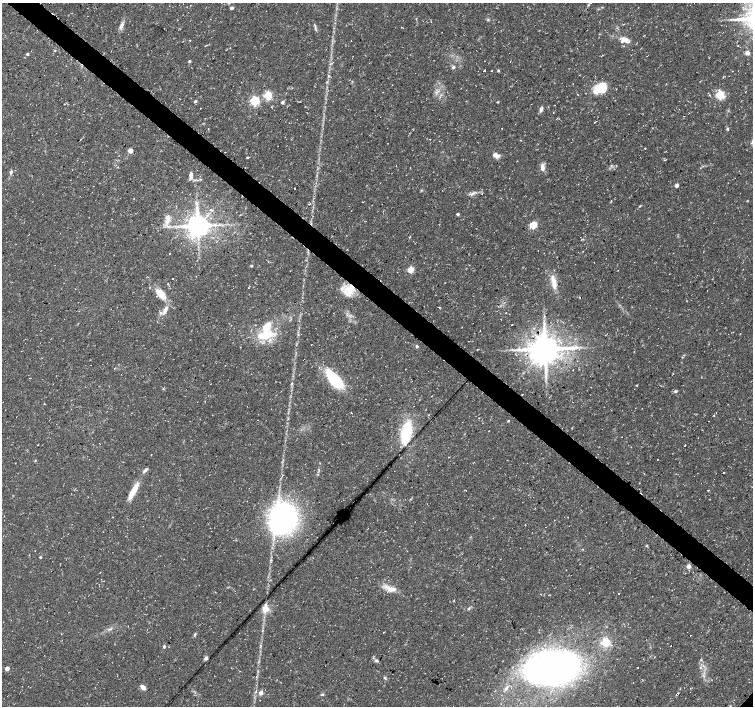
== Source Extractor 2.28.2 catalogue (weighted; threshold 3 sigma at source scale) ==
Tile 11 of 4 x 4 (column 3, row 3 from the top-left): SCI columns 3005-4506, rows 1577-2983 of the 6017 x 6032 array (HDU 1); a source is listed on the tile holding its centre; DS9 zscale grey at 2 x 2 block average (1 PNG px = mean of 2 x 2 image px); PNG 755 x 708 px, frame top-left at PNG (2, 3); no overlay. Shown black and unused: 4% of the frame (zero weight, under 3 of 4 exposures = <1% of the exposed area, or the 3 px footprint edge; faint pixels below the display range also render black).
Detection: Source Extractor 2.28.2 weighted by HDU 2 'WHT'; one run over the whole footprint, this tile lists its part. Background 0.0319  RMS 0.0029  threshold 0.013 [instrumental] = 3 sigma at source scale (4.5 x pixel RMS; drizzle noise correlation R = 1.50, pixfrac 1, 0.0396/0.0396 arcsec/px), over >= 5 px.
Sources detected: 136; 3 inside a brighter object's white glare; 7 cosmic-ray / hot-pixel residue — not listed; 4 inside a brighter listed object's ellipse — not listed separately; the other 122 listed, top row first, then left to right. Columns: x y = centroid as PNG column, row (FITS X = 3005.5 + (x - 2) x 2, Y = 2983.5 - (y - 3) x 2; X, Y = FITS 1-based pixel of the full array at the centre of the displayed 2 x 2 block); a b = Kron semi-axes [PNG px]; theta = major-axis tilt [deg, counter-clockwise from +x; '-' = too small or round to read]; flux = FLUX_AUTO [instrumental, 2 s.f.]
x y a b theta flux
588 5 4 2 - 0.66
232 8 3 3 - 1.7
731 19 5 2 - 0.77
488 20 5 3 - 0.78
122 25 8 5 49 2.4
316 29 6 2 -67 1
190 40 2 2 - 0.29
625 40 10 6 -15 6.3
207 45 4 2 - 0.52
55 51 3 2 - 0.39
747 53 3 2 - 7.7
27 54 4 3 - 0.77
189 61 3 3 - 0.97
453 67 5 4 - 1.2
484 70 2 2 - 2.9
492 70 2 2 - 0.3
498 70 3 3 - 0.68
352 81 2 2 - 0.38
326 82 3 2 - 0.53
601 88 14 10 13 20
437 92 4 2 - 0.82
578 94 3 2 - 0.3
268 95 3 3 - 45
709 95 3 2 - 0.36
720 95 3 3 - 57
195 101 4 3 - 0.82
254 101 3 3 - 70
282 102 4 3 - 1.5
498 102 3 2 - 0.45
64 104 2 2 - 0.41
201 108 2 2 - 1.6
541 109 7 4 70 2.1
208 128 2 2 - 1.3
727 129 4 3 - 0.78
430 139 2 2 - 0.24
645 148 2 2 - 0.87
130 151 5 4 - 3
495 154 7 6 - 2.9
247 157 3 2 - 0.62
542 167 8 4 -84 3.5
11 172 7 4 80 1.6
191 175 9 4 89 3.1
380 183 2 2 - 0.25
676 185 3 3 - 3.6
294 189 2 2 - 2
473 193 6 3 25 1.6
747 201 2 2 - 0.35
362 202 2 2 - 1.2
196 203 5 4 - 1.6
310 204 3 2 - 1.2
640 206 4 2 - 0.54
211 210 4 3 - 1.1
458 214 2 2 - 1.6
168 219 14 6 83 6
533 225 3 3 - 30
198 226 5 5 - 960
170 253 2 2 - 0.64
251 266 4 2 - 0.59
411 269 3 3 - 24
618 270 2 2 - 0.25
173 279 2 2 - 1.9
168 284 2 2 - 1.8
554 286 12 5 -74 5.1
248 288 2 2 - 0.4
350 289 16 11 46 13
158 294 16 10 -16 9.9
165 310 11 5 67 4.2
506 312 2 2 - 0.26
255 325 2 2 - 0.32
512 325 2 2 - 0.65
266 335 19 10 14 21
417 346 4 3 - 1.1
478 349 2 2 - 0.46
545 349 8 7 - 1600
30 378 2 2 - 0.25
334 380 21 9 -43 26
292 383 3 2 - 0.59
637 385 3 2 - 0.46
163 389 3 2 - 0.42
675 391 5 3 - 1.1
714 415 2 2 - 1.1
508 421 2 2 - 0.69
406 433 16 7 79 46
685 445 2 2 - 2
658 459 2 2 - 0.56
474 462 2 2 - 0.29
145 470 8 3 50 1.7
723 472 2 2 - 2.3
644 474 2 2 - 0.26
707 490 2 2 - 0.28
133 491 22 5 62 11
283 520 36 20 50 140
646 545 3 2 - 0.54
40 557 2 2 - 0.82
271 560 3 2 - 0.51
689 566 3 3 - 5.9
100 572 2 2 - 0.21
391 589 14 7 -12 6.4
619 593 2 2 - 0.41
265 608 9 7 -86 5.8
469 608 5 2 - 0.83
110 629 7 2 19 1.3
383 632 2 2 - 0.26
195 634 5 3 - 0.86
690 635 2 2 - 0.62
606 642 4 3 - 31
671 646 2 2 - 1.6
164 647 4 3 - 0.95
206 658 5 4 - 1.4
701 659 3 2 - 0.53
377 661 5 3 - 1
7 668 3 3 - 5.6
552 668 36 22 8 410
703 676 3 2 - 0.75
384 678 4 2 - 0.69
143 687 6 4 -39 3.2
506 688 6 4 56 2.1
261 693 3 3 - 5.4
678 693 2 2 - 0.51
322 694 5 2 - 0.8
676 694 2 2 - 0.27
730 706 4 2 - 0.52
Overlapping masked pixels (flux is a lower limit): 1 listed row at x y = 350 289
Isophote crosses this tile's border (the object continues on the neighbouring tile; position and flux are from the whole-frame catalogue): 1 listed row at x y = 730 706
Diffuse or blended objects may show on this block-average render without a row.